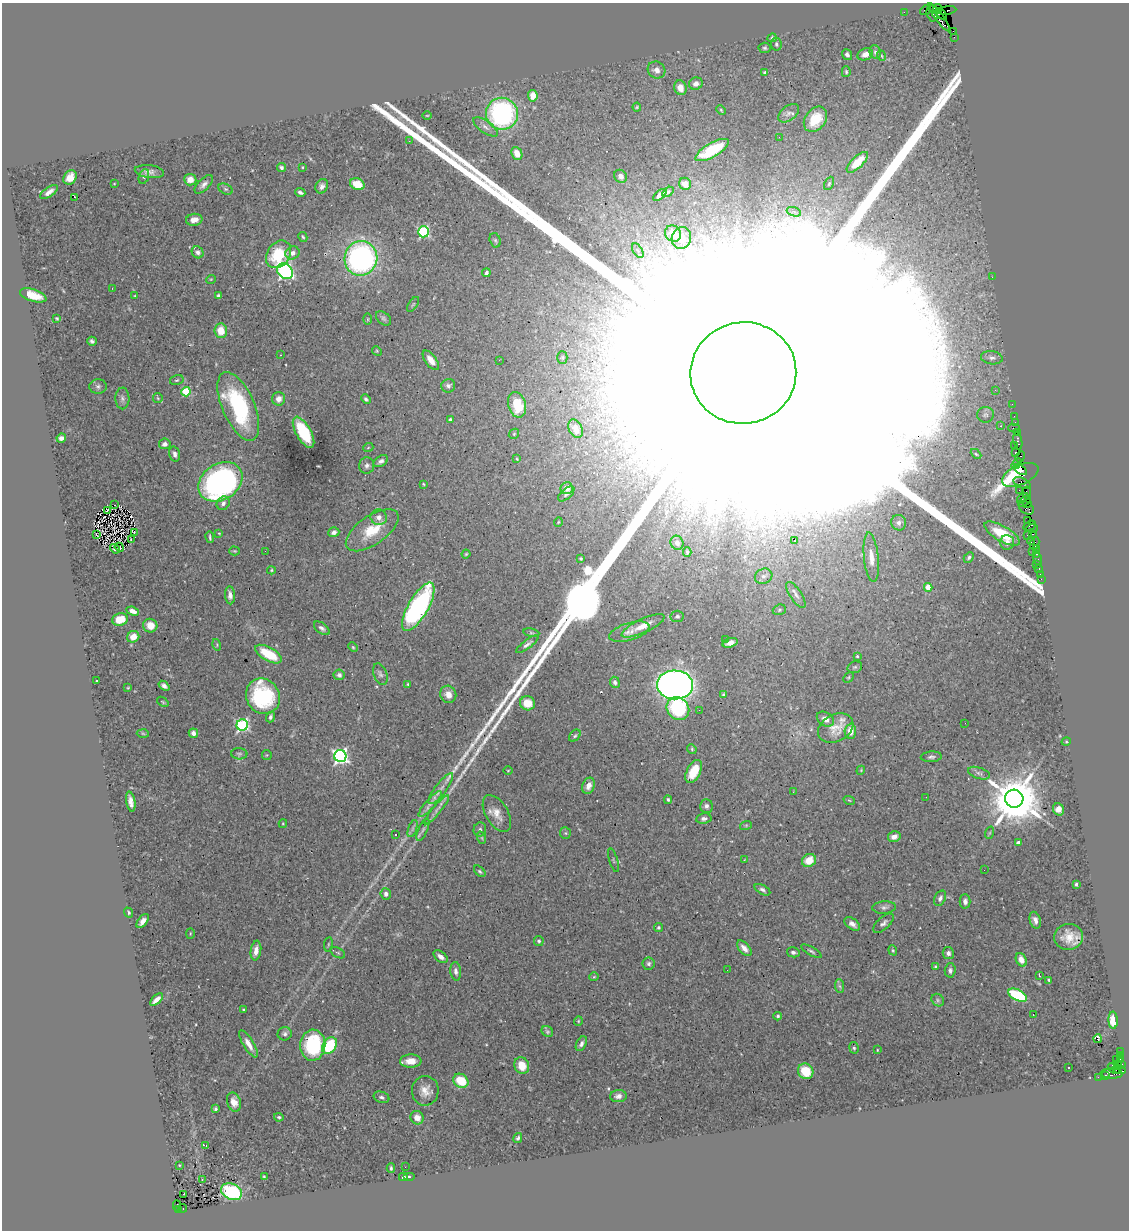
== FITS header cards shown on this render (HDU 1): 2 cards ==
NAXIS1  =                 1127
NAXIS2  =                 1228

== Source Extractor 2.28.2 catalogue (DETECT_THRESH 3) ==
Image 1127 x 1228 px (HDU 1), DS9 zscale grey, 1 PNG px = 1 image px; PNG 1131 x 1232 px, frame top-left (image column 1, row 1228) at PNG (2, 3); each listed source drawn as its Kron ellipse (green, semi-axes under 4 px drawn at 4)
Background 1.23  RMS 0.032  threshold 0.0956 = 3 sigma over >= 5 px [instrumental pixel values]
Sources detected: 352; all 352 listed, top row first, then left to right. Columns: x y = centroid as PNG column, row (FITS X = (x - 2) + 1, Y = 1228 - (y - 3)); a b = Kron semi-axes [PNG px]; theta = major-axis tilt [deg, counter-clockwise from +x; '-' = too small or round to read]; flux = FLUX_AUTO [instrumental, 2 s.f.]
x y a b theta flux
937 9 5 3 - 7.4e+01
926 10 6 3 40 2.2e+02
947 10 9 3 7 4.1e+02
904 12 2 2 - 2.1e+01
932 13 8 5 -78 9.3e+02
941 14 6 4 -43 9.1e+02
939 17 17 4 -53 1.4e+03
953 31 4 2 - 5.7e+01
954 37 2 2 - 1.7e+01
772 38 4 4 - 4.4e+00
776 44 7 5 -81 4.7e+00
765 48 6 5 - 3.7e+00
875 52 7 5 -67 5.4e+00
865 54 8 6 20 1.7e+01
847 55 6 4 -52 5.5e+00
882 56 5 3 - 1.9e+00
656 70 9 8 - 1.3e+01
846 72 5 4 - 3.0e+00
765 73 4 3 - 6.4e+00
696 84 7 6 - 1.2e+01
680 88 7 6 - 2.2e+01
533 96 6 4 -84 3.2e+01
637 107 4 4 - 2.1e+00
721 110 5 3 - 2.2e+00
789 113 12 7 38 9.5e+00
502 114 16 16 - 4.1e+02
427 115 4 3 - 1.6e+00
815 119 14 10 53 4.6e+01
485 127 14 6 -35 1.1e+01
779 137 2 2 - 3.7e+01
409 141 2 2 - 3.9e+00
712 150 19 7 30 9.3e+01
517 153 6 5 - 3.0e+01
857 162 13 5 44 3.0e+01
302 167 3 2 - 1.9e+00
281 168 4 4 - 4.9e+00
149 172 14 6 -7 1.1e+01
144 176 8 5 71 4.0e+00
620 176 7 6 - 1.0e+01
70 177 7 6 - 2.3e+01
190 180 6 6 - 2.2e+01
829 183 7 4 64 3.1e+00
114 184 2 2 - 1.5e+00
204 184 12 5 45 1.0e+01
357 184 7 5 -26 4.0e+01
685 184 6 6 - 1.6e+01
322 186 7 6 - 8.1e+00
226 189 7 5 -26 4.5e+00
49 192 10 4 35 1.1e+01
668 192 6 4 35 2.8e+00
300 193 5 3 - 5.8e+00
660 195 8 4 39 8.2e+00
74 197 3 2 - 2.2e+01
794 212 7 4 -19 5.6e+00
194 220 8 6 6 1.5e+01
423 232 5 5 - 2.7e+02
673 234 8 7 - 2.5e+01
303 237 5 3 - 2.5e+00
681 238 11 9 70 2.0e+01
495 240 7 5 -73 3.9e+00
638 251 8 4 -59 5.7e+00
198 252 6 5 - 7.5e+00
292 253 7 6 - 1.2e+01
278 254 15 11 55 9.2e+01
361 258 17 16 - 5.6e+02
285 271 9 7 -45 5.2e+02
486 273 4 3 - 6.1e+00
992 277 2 2 - 1.0e+01
211 279 5 3 - 1.7e+00
112 288 3 2 - 2.2e+00
33 295 14 6 -17 3.8e+01
135 296 4 3 - 1.9e+00
218 296 4 3 - 4.1e+00
413 304 8 3 56 2.3e+00
57 318 4 3 - 2.8e+00
383 318 8 6 -40 4.5e+00
368 319 6 4 -90 2.2e+00
221 331 7 6 - 3.5e+01
92 341 5 4 - 5.1e+00
377 351 5 4 - 2.3e+00
281 355 3 2 - 1.3e+00
562 357 6 5 - 3.5e+00
992 358 11 6 -8 9.6e+00
431 360 11 5 -53 2.0e+01
499 360 2 2 - 5.1e+01
743 373 53 51 9 2.3e+06
177 380 7 5 16 3.7e+00
98 386 9 7 -1 6.4e+00
448 386 7 6 - 7.2e+00
995 390 3 3 - 2.6e+00
186 392 5 4 - 1.1e+02
122 398 11 7 -89 8.0e+00
158 398 5 4 - 2.7e+00
279 399 7 6 - 1.5e+01
366 399 5 4 - 4.9e+00
1012 404 2 2 - 2.5e+01
517 405 13 8 -75 6.2e+01
238 406 37 16 -66 2.3e+02
985 415 8 8 - 6.8e+00
1014 416 2 2 - 4.0e+01
450 420 4 3 - 3.7e+00
1015 422 2 2 - 3.3e+01
1001 426 3 3 - 1.6e+00
1014 428 6 2 0 1.2e+02
575 429 10 6 -65 1.7e+01
304 432 17 7 -60 1.0e+02
1017 432 3 2 - 7.3e+01
514 434 5 4 - 2.2e+00
61 438 5 4 - 9.2e+00
1018 441 9 3 -80 1.8e+02
165 444 6 5 - 9.3e+00
1014 445 4 3 - 6.0e+01
368 448 5 3 - 1.9e+00
1015 452 3 3 - 1.2e+02
175 454 7 5 -75 7.7e+00
976 454 6 3 -44 2.6e+00
1020 457 6 3 60 9.0e+01
517 459 4 2 - 1.4e+00
381 461 8 5 32 7.0e+00
1017 464 6 2 57 1.1e+02
367 465 8 7 - 7.8e+00
1021 470 7 3 -34 1.7e+02
1020 475 19 9 24 5.4e+02
220 482 23 18 33 6.8e+02
1022 483 9 4 -25 3.5e+02
423 484 3 2 - 1.7e+00
567 488 6 6 - 1.6e+01
1019 490 2 2 - 4.2e+01
1027 493 7 3 -82 2.8e+02
566 494 10 5 41 5.1e+00
1023 498 6 2 39 2.0e+02
1025 501 7 4 29 1.5e+02
223 503 7 6 - 9.4e+00
1027 504 4 2 - 1.0e+02
115 505 2 2 - 2.3e+00
1027 508 8 6 -41 2.7e+02
107 510 3 2 - 5.0e-01
379 517 8 8 - 1.2e+01
1028 520 2 2 - 4.7e+01
558 522 5 3 - 1.9e+00
899 523 8 7 - 1.1e+01
1030 526 7 3 28 1.1e+02
1032 528 6 4 5 9.7e+01
372 530 30 14 35 6.6e+01
134 532 3 2 - 1.9e+00
334 532 6 5 - 7.2e+00
219 533 3 2 - 1.7e+00
1002 534 20 7 -30 5.8e+01
1033 534 3 2 - 7.1e+01
96 535 4 2 - 2.1e+00
1027 535 2 2 - 1.4e+02
210 537 6 2 -80 3.6e+00
131 540 2 2 - 1.2e+00
795 540 3 2 - 2.2e+00
1031 541 4 2 - 1.5e+02
1007 542 7 7 - 1.0e+01
677 543 7 6 - 1.0e+01
1035 543 6 4 65 1.6e+02
119 547 5 2 - 3.0e+00
115 549 5 3 - 2.7e+00
1036 549 3 2 - 5.6e+01
235 551 5 4 - 2.4e+00
265 551 2 2 - 5.4e+00
1032 551 2 2 - 3.7e+02
687 552 5 3 - 2.9e+00
466 554 4 4 - 2.7e+00
1037 554 3 2 - 8.6e+01
871 557 25 7 -84 2.8e+01
969 557 6 4 45 4.0e+00
581 558 3 3 - 2.9e+00
1038 559 6 3 -72 6.3e+01
1036 565 3 2 - 3.0e+01
1039 569 4 3 - 1.3e+02
271 570 4 3 - 2.7e+00
1040 574 2 2 - 1.6e+01
764 576 9 7 21 9.6e+00
1041 579 2 2 - 2.9e+01
928 587 4 4 - 4.6e+01
230 595 9 5 -86 9.0e+00
796 595 15 6 -56 1.1e+01
418 607 27 10 60 4.2e+02
779 610 7 5 17 3.6e+00
133 611 6 4 -21 1.3e+01
677 616 6 6 - 4.5e+00
120 619 8 6 13 3.2e+01
150 626 7 7 - 2.3e+01
643 626 23 7 25 2.8e+01
322 628 9 5 -38 6.5e+00
629 632 21 8 16 1.6e+01
531 633 8 4 -8 3.1e+00
133 637 6 5 - 2.2e+01
726 639 3 2 - 1.7e+00
730 643 8 4 19 1.2e+01
527 644 13 4 37 7.1e+00
217 645 6 3 -74 2.5e+00
353 647 5 4 - 2.7e+00
268 654 15 6 -29 8.1e+01
857 656 4 3 - 2.8e+00
855 667 7 5 16 4.2e+00
380 674 11 6 -69 7.3e+00
339 675 5 5 - 6.1e+00
848 677 6 4 46 2.3e+00
96 681 3 2 - 2.5e+00
615 682 6 5 - 6.5e+00
408 684 3 3 - 2.5e+00
675 685 18 14 -2 2.0e+03
164 686 6 4 -40 8.5e+00
128 688 3 3 - 1.7e+00
448 694 9 8 - 1.7e+01
724 694 3 3 - 3.8e+00
263 696 18 16 -59 2.3e+02
163 702 6 3 -36 2.4e+00
527 703 7 7 - 3.4e+01
678 709 12 10 -49 1.6e+02
699 710 2 2 - 4.6e+00
270 717 5 4 - 5.5e+00
825 719 9 6 -34 1.6e+01
965 723 2 2 - 1.5e+00
242 725 6 5 - 3.8e+02
836 728 18 13 27 3.6e+01
850 731 7 5 86 2.6e+01
143 733 6 4 -3 2.9e+00
193 733 5 4 - 1.0e+01
575 736 7 4 49 3.6e+00
1066 742 5 3 - 2.0e+00
692 749 5 4 - 2.8e+00
239 754 8 5 -2 4.4e+00
267 755 5 5 - 2.2e+00
340 756 6 6 - 6.6e+02
931 757 10 5 4 6.0e+00
508 770 4 3 - 1.6e+00
861 770 4 3 - 1.8e+00
694 771 12 6 63 5.0e+01
979 773 11 5 -18 6.8e+00
589 786 8 6 68 1.6e+01
441 789 19 5 53 1.5e+01
793 792 3 2 - 3.8e+00
926 797 2 2 - 3.8e+00
1014 799 9 9 - 1.3e+04
668 800 4 3 - 3.1e+00
849 800 6 3 -19 2.2e+00
131 802 10 4 -81 1.2e+01
430 804 16 5 49 1.2e+01
706 806 7 6 - 7.1e+00
1058 809 6 5 - 1.6e+01
437 810 18 4 50 1.1e+01
497 813 20 11 -60 2.5e+01
704 818 8 5 9 6.8e+00
283 824 4 4 - 2.1e+00
746 825 6 4 19 2.8e+00
412 829 9 4 71 4.8e+00
480 829 7 6 - 5.5e+00
423 830 12 4 67 6.8e+00
565 833 6 5 - 3.6e+00
989 833 6 4 70 2.8e+00
396 835 3 2 - 3.0e+00
894 837 6 5 - 1.5e+01
482 838 6 4 -71 2.8e+00
1018 842 4 3 - 4.7e+00
613 860 12 2 -73 2.5e+00
744 860 4 2 - 1.4e+00
809 860 7 6 - 2.8e+01
984 870 2 2 - 2.0e+00
480 871 7 4 -45 3.7e+00
1076 884 3 3 - 3.4e+00
762 890 8 4 -28 5.9e+00
386 894 5 5 - 8.6e+00
940 898 8 5 62 7.1e+00
965 901 7 5 -89 8.4e+00
884 907 12 6 4 7.9e+00
129 912 5 4 - 3.9e+00
1035 920 9 5 -72 1.1e+01
143 921 8 4 52 1.2e+01
883 923 12 6 42 7.9e+00
852 924 9 5 -35 9.9e+00
658 928 4 4 - 3.8e+00
190 933 5 3 - 2.0e+00
1068 937 14 13 - 3.8e+01
539 941 5 4 - 3.6e+00
328 944 7 3 82 2.8e+00
744 948 9 5 -48 1.2e+01
256 950 10 5 82 1.6e+01
893 950 5 4 - 2.6e+00
811 951 11 4 -29 4.6e+00
793 952 6 5 - 5.7e+00
338 953 8 4 -29 3.6e+00
948 953 6 5 - 6.5e+00
441 957 8 5 -37 1.2e+01
1021 960 7 5 -61 1.8e+01
649 964 6 6 - 5.0e+00
936 966 3 3 - 2.8e+00
727 970 2 2 - 2.3e+00
950 970 7 5 87 5.8e+00
456 971 9 5 -84 7.9e+00
1039 975 4 2 - 2.2e+00
594 977 5 4 - 2.3e+00
1049 980 4 3 - 3.9e+00
840 986 7 4 -87 4.3e+00
1018 995 10 5 -26 1.6e+02
157 999 8 4 42 1.3e+01
938 1000 7 5 -48 4.1e+00
244 1009 3 3 - 2.3e+00
1033 1014 2 2 - 1.2e+00
778 1016 4 4 - 3.4e+00
1113 1020 8 4 -88 5.3e+01
578 1021 5 4 - 2.3e+00
547 1032 6 5 - 3.9e+00
285 1034 7 6 - 6.5e+00
1098 1039 4 4 - 1.4e+01
249 1044 15 5 -59 2.0e+01
581 1044 8 5 62 7.3e+00
313 1045 15 12 86 1.6e+02
329 1046 9 6 54 1.1e+02
854 1048 6 4 -78 3.9e+00
877 1050 4 2 - 1.7e+00
1120 1052 3 2 - 1.2e+01
1120 1055 3 2 - 6.5e+01
1116 1059 2 2 - 1.6e+01
1121 1059 3 3 - 2.9e+01
411 1061 11 6 3 2.3e+01
1122 1064 3 3 - 4.4e+01
1118 1065 3 3 - 2.7e+02
522 1066 8 7 - 3.3e+01
1068 1067 2 2 - 1.8e+00
1114 1068 7 4 -32 6.7e+02
1119 1070 6 4 -13 2.8e+02
806 1071 8 7 - 6.0e+01
1112 1074 11 5 -2 3.7e+02
1105 1075 3 3 - 7.7e+01
1098 1077 2 2 - 1.8e+01
461 1081 8 6 -34 5.9e+01
425 1091 15 13 86 2.4e+01
618 1096 8 6 4 1.0e+01
381 1097 8 5 -19 5.9e+00
234 1102 10 6 -73 1.6e+01
215 1109 4 3 - 3.6e+00
279 1117 5 4 - 3.6e+00
417 1118 7 6 - 2.0e+01
518 1138 5 4 - 4.4e+00
206 1146 4 3 - 1.8e+01
179 1165 2 2 - 1.6e+00
405 1167 2 2 - 4.5e+00
391 1168 5 3 - 3.5e+00
409 1176 6 3 0 2.6e+00
264 1177 4 3 - 3.0e+00
403 1177 4 3 - 3.1e+00
202 1180 2 2 - 1.5e+00
232 1192 11 7 -23 1.9e+02
184 1194 3 2 - 5.7e+00
177 1206 5 2 - 1.4e+02
183 1208 4 3 - 1.5e+02
178 1210 4 3 - 2.8e+02